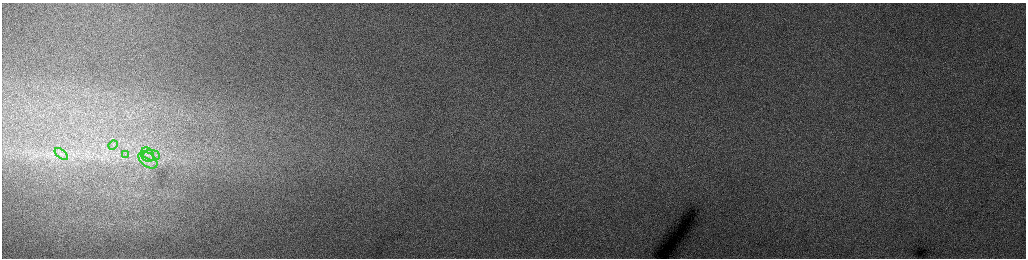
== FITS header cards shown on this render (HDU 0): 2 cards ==
NAXIS1  =                 2048 /fastest changing axis
NAXIS2  =                  512 /next to fastest changing axis

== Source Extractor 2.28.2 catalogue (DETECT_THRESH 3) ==
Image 2048 x 512 px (HDU 0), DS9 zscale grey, zoomed out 1/2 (1 PNG px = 2 x 2 image px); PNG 1028 x 260 px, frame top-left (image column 1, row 511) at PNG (2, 3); each listed source drawn as its Kron ellipse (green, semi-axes under 4 px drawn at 4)
Background 174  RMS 2.3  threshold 6.87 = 3 sigma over >= 5 px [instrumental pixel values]
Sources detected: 6; all 6 listed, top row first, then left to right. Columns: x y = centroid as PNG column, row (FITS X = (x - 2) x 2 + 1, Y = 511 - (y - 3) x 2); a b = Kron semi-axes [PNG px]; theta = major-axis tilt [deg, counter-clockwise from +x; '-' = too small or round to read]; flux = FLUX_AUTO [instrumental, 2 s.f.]
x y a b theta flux
113 145 5 2 - 410
61 154 8 2 -40 820
125 154 4 3 - 660
147 155 7 6 - 2800
152 155 8 5 -9 2600
148 160 11 6 -38 3800